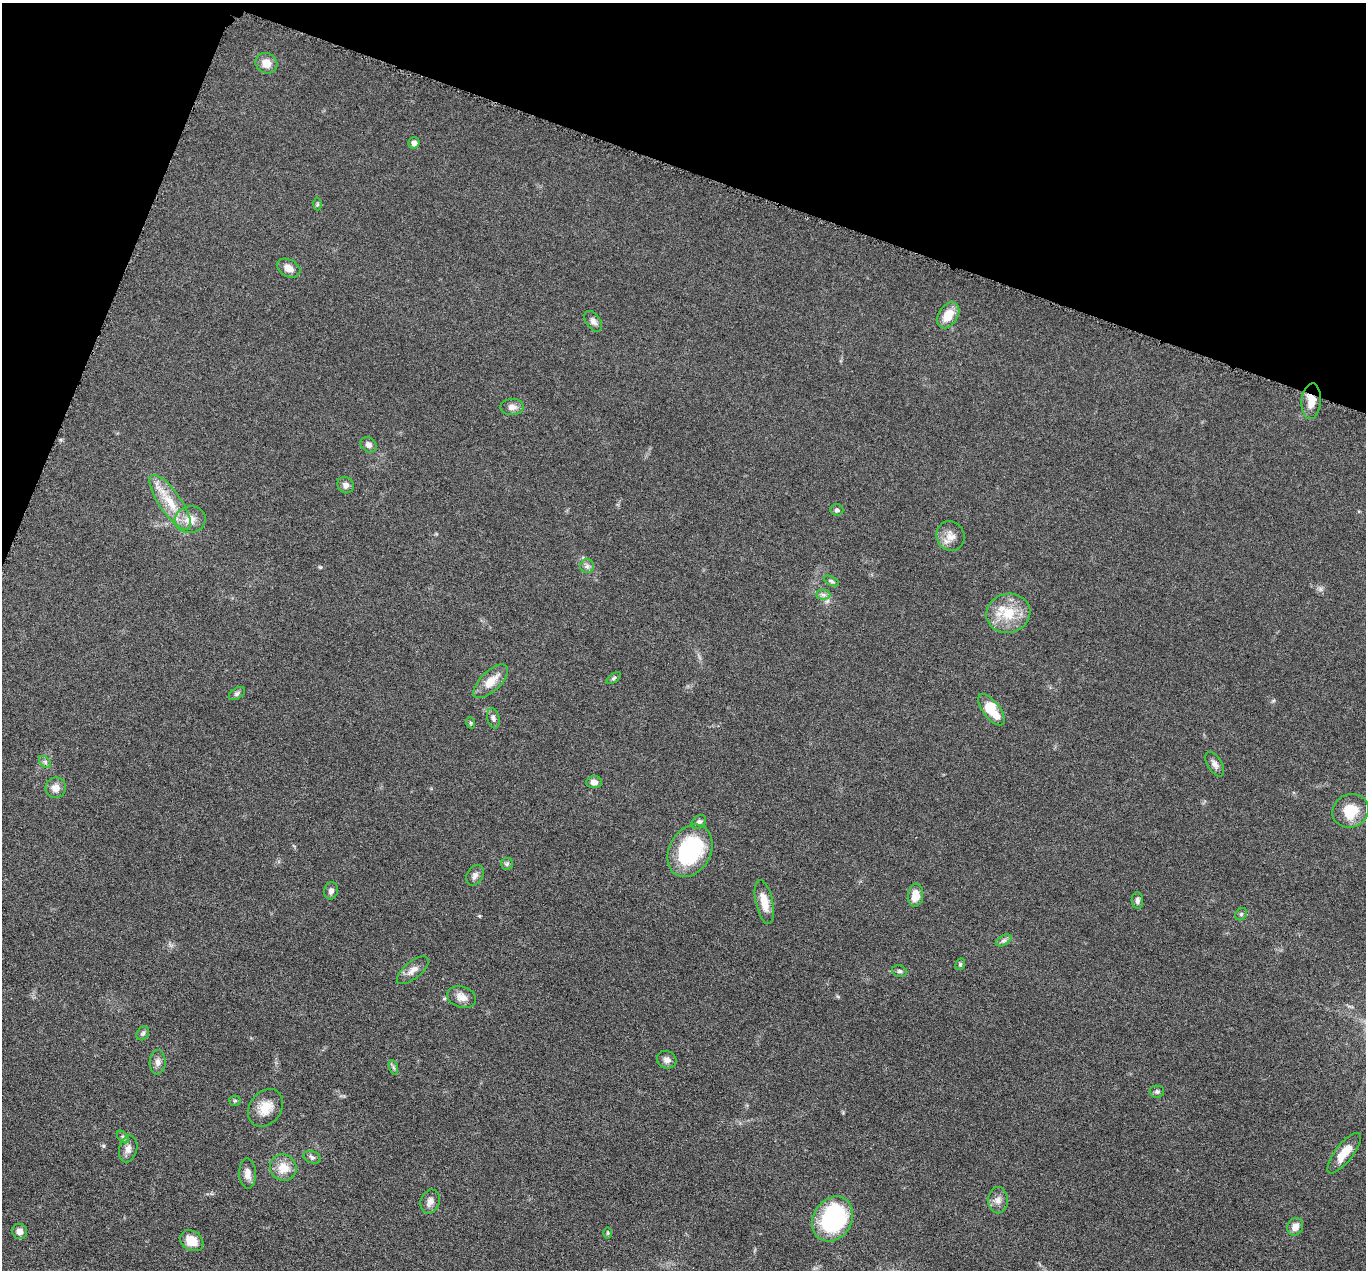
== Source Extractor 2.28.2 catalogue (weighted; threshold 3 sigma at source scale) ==
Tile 2 of 4 x 4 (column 2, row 1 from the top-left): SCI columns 1370-2733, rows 4076-5343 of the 5469 x 5483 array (HDU 1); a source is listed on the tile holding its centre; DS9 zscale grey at full resolution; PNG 1368 x 1272 px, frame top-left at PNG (2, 3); each listed source drawn as its Kron ellipse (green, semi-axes under 4 px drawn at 4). Shown black and unused: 17% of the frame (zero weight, under 4 of 8 exposures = <1% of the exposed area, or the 3 px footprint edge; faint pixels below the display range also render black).
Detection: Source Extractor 2.28.2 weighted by HDU 2 'WHT'; one run over the whole footprint, this tile lists its part. Background 0.0374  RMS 0.004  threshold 0.0162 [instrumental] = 3 sigma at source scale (4.09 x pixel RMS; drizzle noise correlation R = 1.36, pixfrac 0.8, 0.05/0.05 arcsec/px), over >= 5 px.
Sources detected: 64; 1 inside a brighter listed object's ellipse — not listed separately; the other 63 listed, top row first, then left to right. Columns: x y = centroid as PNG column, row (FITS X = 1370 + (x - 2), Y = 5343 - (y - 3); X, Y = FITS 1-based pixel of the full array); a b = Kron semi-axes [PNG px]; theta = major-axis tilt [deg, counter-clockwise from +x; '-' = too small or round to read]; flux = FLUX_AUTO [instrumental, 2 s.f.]
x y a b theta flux
266 63 11 10 - 4
414 143 6 5 - 1.5
317 204 6 4 88 0.49
289 268 12 8 -28 3.1
948 315 14 9 57 5.8
593 321 11 7 -56 1.5
1311 401 18 9 85 5
512 407 11 8 1 2.1
369 445 9 7 -39 1.5
346 485 8 8 - 1.6
170 502 32 11 -55 9.8
837 510 6 5 - 0.81
190 519 15 13 11 4.7
950 536 15 14 - 3.8
587 566 7 7 - 1.1
831 581 8 4 -25 0.72
823 595 7 5 0 0.96
1008 613 22 19 12 11
614 678 8 4 36 0.69
491 681 22 10 44 5.8
237 694 9 5 33 0.91
991 710 19 8 -52 11
493 718 10 6 -77 1.2
471 723 6 3 -71 0.45
45 762 7 4 -46 0.8
1215 764 14 7 -58 1.7
594 782 8 6 3 1.8
56 788 10 10 - 3.1
1351 811 18 16 25 8.9
699 822 8 6 40 1.1
690 851 27 20 61 34
507 864 6 6 - 0.7
475 875 11 8 60 1.7
331 891 9 7 79 1.4
916 895 11 7 85 5.1
1137 900 8 5 -87 1.2
764 902 22 8 -77 5.5
1241 914 6 5 - 0.57
1004 940 8 5 30 1.1
960 964 6 4 70 0.54
413 970 19 8 39 2.8
899 971 8 5 -14 0.83
462 997 15 10 -18 2.9
143 1033 7 5 56 0.8
667 1060 10 8 -25 1.8
158 1062 12 8 89 1.9
393 1067 7 4 -71 0.8
1157 1092 7 6 - 0.86
235 1101 5 5 - 0.5
266 1108 20 15 54 6.6
123 1137 7 4 -46 0.8
128 1149 13 9 75 2.4
1344 1153 25 8 52 5.7
312 1157 9 6 -20 0.99
283 1168 13 13 - 6
248 1174 15 8 -89 2.5
998 1200 13 10 90 2.4
430 1201 12 9 69 2.3
833 1219 24 19 56 44
1295 1227 9 7 60 3
20 1231 8 7 - 2
608 1233 6 4 90 0.44
192 1241 12 9 -31 6
Overlapping masked pixels (flux is a lower limit): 1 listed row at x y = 1311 401